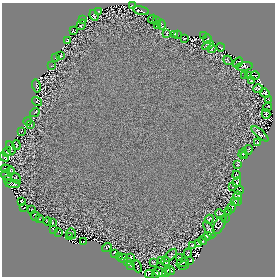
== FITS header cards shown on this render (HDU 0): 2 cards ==
NAXIS1  =                  273
NAXIS2  =                  274

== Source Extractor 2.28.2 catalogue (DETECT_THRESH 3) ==
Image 273 x 274 px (HDU 0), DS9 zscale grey, 1 PNG px = 1 image px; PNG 277 x 278 px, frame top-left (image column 1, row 274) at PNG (2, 3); each listed source drawn as its Kron ellipse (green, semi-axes under 4 px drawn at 4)
Background -2.01e-06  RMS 7.9e-05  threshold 2.36e-04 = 3 sigma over >= 5 px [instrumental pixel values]
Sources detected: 119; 9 with non-positive FLUX_AUTO (blend fragments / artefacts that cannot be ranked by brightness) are neither listed nor drawn; the other 110 listed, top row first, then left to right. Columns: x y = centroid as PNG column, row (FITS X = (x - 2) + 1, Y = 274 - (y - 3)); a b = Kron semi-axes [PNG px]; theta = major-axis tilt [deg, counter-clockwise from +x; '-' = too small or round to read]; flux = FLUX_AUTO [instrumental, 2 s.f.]
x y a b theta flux
132 6 4 3 - 4.1e-03
99 11 3 2 - 5.4e-03
141 11 8 3 -14 6.1e-03
94 15 6 3 -68 8.2e-03
82 19 2 2 - 1.9e-03
152 19 4 2 - 5.0e-03
157 21 2 2 - 1.7e-03
161 24 5 3 - 6.5e-03
81 25 5 2 - 6.6e-03
157 26 3 2 - 1.9e-03
73 31 2 2 - 5.3e-03
166 33 3 2 - 3.1e-03
174 34 3 2 - 3.4e-04
177 35 3 2 - 7.0e-03
203 36 3 2 - 1.9e-03
185 38 3 2 - 3.3e-03
207 39 5 3 - 3.3e-03
67 41 3 2 - 3.8e-03
208 45 6 3 28 2.8e-03
221 47 4 2 - 4.4e-03
212 48 4 2 - 5.5e-03
61 56 4 2 - 6.6e-03
55 58 3 2 - 6.1e-03
228 60 5 2 - 3.9e-03
238 63 6 2 37 3.0e-03
51 66 2 2 - 3.0e-03
244 66 8 2 6 4.8e-03
245 75 2 2 - 2.3e-03
249 76 3 2 - 4.2e-03
255 76 5 2 - 6.2e-04
251 81 2 2 - 3.3e-03
36 86 6 2 -76 2.0e-03
258 89 5 3 - 4.4e-03
265 93 5 4 - 1.6e-03
269 99 3 2 - 5.1e-03
37 102 5 3 - 4.2e-03
268 107 5 2 - 4.4e-03
35 112 5 2 - 6.7e-03
266 114 5 2 - 6.9e-03
28 121 4 2 - 2.6e-03
31 124 3 2 - 8.0e-04
21 131 4 2 - 4.8e-03
260 134 10 3 -40 9.8e-03
258 143 3 3 - 3.6e-03
16 145 5 2 - 6.1e-03
11 148 7 4 -65 3.0e-03
248 150 5 2 - 3.7e-03
7 152 5 2 - 1.9e-03
243 153 5 2 - 5.1e-03
245 156 4 2 - 3.5e-03
4 157 5 2 - 6.8e-03
237 165 3 2 - 2.5e-03
6 169 4 3 - 1.1e-03
11 171 4 3 - 4.8e-03
7 175 6 2 -36 6.4e-04
236 175 4 3 - 2.1e-03
16 178 6 2 -58 4.0e-03
7 180 3 2 - 4.3e-03
237 182 5 2 - 5.0e-03
13 184 7 2 -3 3.4e-03
233 187 3 2 - 2.3e-03
239 190 4 2 - 5.9e-03
237 196 4 2 - 6.0e-03
21 201 3 2 - 5.9e-03
238 201 4 2 - 3.6e-03
234 202 3 2 - 1.7e-03
232 207 5 2 - 6.3e-03
23 208 4 2 - 3.0e-03
32 210 2 2 - 3.6e-03
229 211 2 2 - 2.5e-03
221 215 6 2 -42 3.0e-03
35 216 5 2 - 4.4e-03
225 218 3 2 - 4.7e-03
39 219 3 2 - 2.6e-03
209 219 4 2 - 5.9e-03
48 221 4 2 - 4.8e-03
52 222 3 2 - 3.7e-03
219 225 10 5 61 4.6e-03
53 229 4 2 - 5.0e-03
209 230 10 3 -62 1.1e-02
58 232 3 2 - 3.8e-03
71 233 5 4 - 1.3e-03
69 236 3 2 - 5.1e-03
207 236 5 3 - 2.5e-03
203 241 4 2 - 1.6e-03
83 242 2 2 - 3.9e-04
199 243 3 2 - 2.5e-03
192 245 3 2 - 3.8e-03
107 247 5 2 - 8.6e-03
114 253 3 3 - 4.8e-03
188 253 4 2 - 3.4e-03
171 255 8 2 46 6.3e-03
120 256 3 2 - 8.2e-05
130 257 3 2 - 5.7e-03
179 257 3 2 - 3.3e-03
123 258 5 3 - 8.1e-03
161 260 3 2 - 3.1e-03
165 261 5 3 - 1.7e-03
189 261 3 2 - 5.4e-03
127 262 4 3 - 4.9e-03
153 262 4 2 - 6.1e-03
183 263 6 2 22 5.9e-03
131 265 2 2 - 6.5e-03
183 265 6 3 12 1.5e-02
137 266 6 2 -69 1.2e-03
171 271 4 2 - 5.9e-03
160 272 7 2 -24 3.7e-03
166 272 5 3 - 7.9e-03
149 274 4 3 - 8.8e-03
155 274 4 3 - 6.7e-03
At the frame edge (FLAGS 8, measured only in part): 1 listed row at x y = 149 274
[9 non-positive-flux detections neither listed nor drawn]